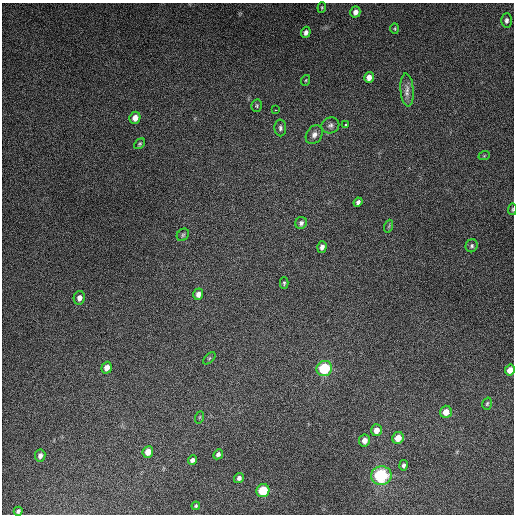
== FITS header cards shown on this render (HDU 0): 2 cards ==
NAXIS1  =                  512
NAXIS2  =                  512

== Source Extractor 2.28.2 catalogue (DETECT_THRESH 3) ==
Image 512 x 512 px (HDU 0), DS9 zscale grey, 1 PNG px = 1 image px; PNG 516 x 516 px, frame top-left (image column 1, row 512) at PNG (2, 3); each listed source drawn as its Kron ellipse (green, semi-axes under 4 px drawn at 4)
Background 4830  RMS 310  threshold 918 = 3 sigma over >= 5 px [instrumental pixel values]
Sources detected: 47; all 47 listed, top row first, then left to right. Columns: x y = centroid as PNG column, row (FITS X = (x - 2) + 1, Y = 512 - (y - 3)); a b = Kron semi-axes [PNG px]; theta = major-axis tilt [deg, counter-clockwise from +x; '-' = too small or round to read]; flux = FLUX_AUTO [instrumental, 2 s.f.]
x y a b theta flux
322 7 5 3 - 2.2e+04
355 12 5 5 - 9.7e+04
507 20 7 5 88 5.3e+04
395 29 5 3 - 2.0e+04
306 32 6 4 69 7.4e+04
369 77 5 4 - 1.3e+05
306 80 5 3 - 2.0e+04
407 90 17 6 -86 1.4e+05
257 106 6 5 - 3.0e+04
275 110 2 2 - 1.6e+04
135 118 6 5 - 1.6e+05
346 124 3 3 - 2.7e+04
330 125 9 8 - 7.8e+04
280 128 8 6 -88 5.2e+04
314 135 10 7 55 9.9e+04
140 144 6 4 41 3.1e+04
484 156 6 3 19 1.8e+04
358 202 5 4 - 5.5e+04
512 209 6 3 82 2.0e+04
301 223 6 5 - 5.2e+04
389 226 6 4 71 2.6e+04
183 235 7 5 46 3.9e+04
472 246 6 6 - 4.5e+04
322 247 6 4 71 7.7e+04
284 283 6 4 89 2.7e+04
198 294 6 5 - 9.2e+04
79 298 7 5 79 1.1e+05
209 358 8 3 45 2.6e+04
107 368 6 5 - 1.5e+05
324 369 8 7 - 1.1e+06
510 370 5 5 - 1.6e+05
487 404 6 4 73 3.0e+04
446 412 6 5 - 2.0e+05
200 417 6 4 71 2.2e+04
376 430 6 5 - 1.3e+05
398 438 6 5 - 2.4e+05
364 440 6 5 - 1.3e+05
148 452 6 5 - 1.8e+05
218 454 5 4 - 5.0e+04
40 456 6 5 - 7.6e+04
192 460 5 4 - 6.8e+04
403 465 5 4 - 4.6e+04
381 476 10 9 - 1.6e+06
239 478 5 5 - 6.4e+04
263 491 7 6 - 6.9e+05
196 506 4 4 - 2.8e+04
18 511 4 3 - 4.0e+04
At the frame edge (FLAGS 8, measured only in part): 2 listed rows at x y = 512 209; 510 370